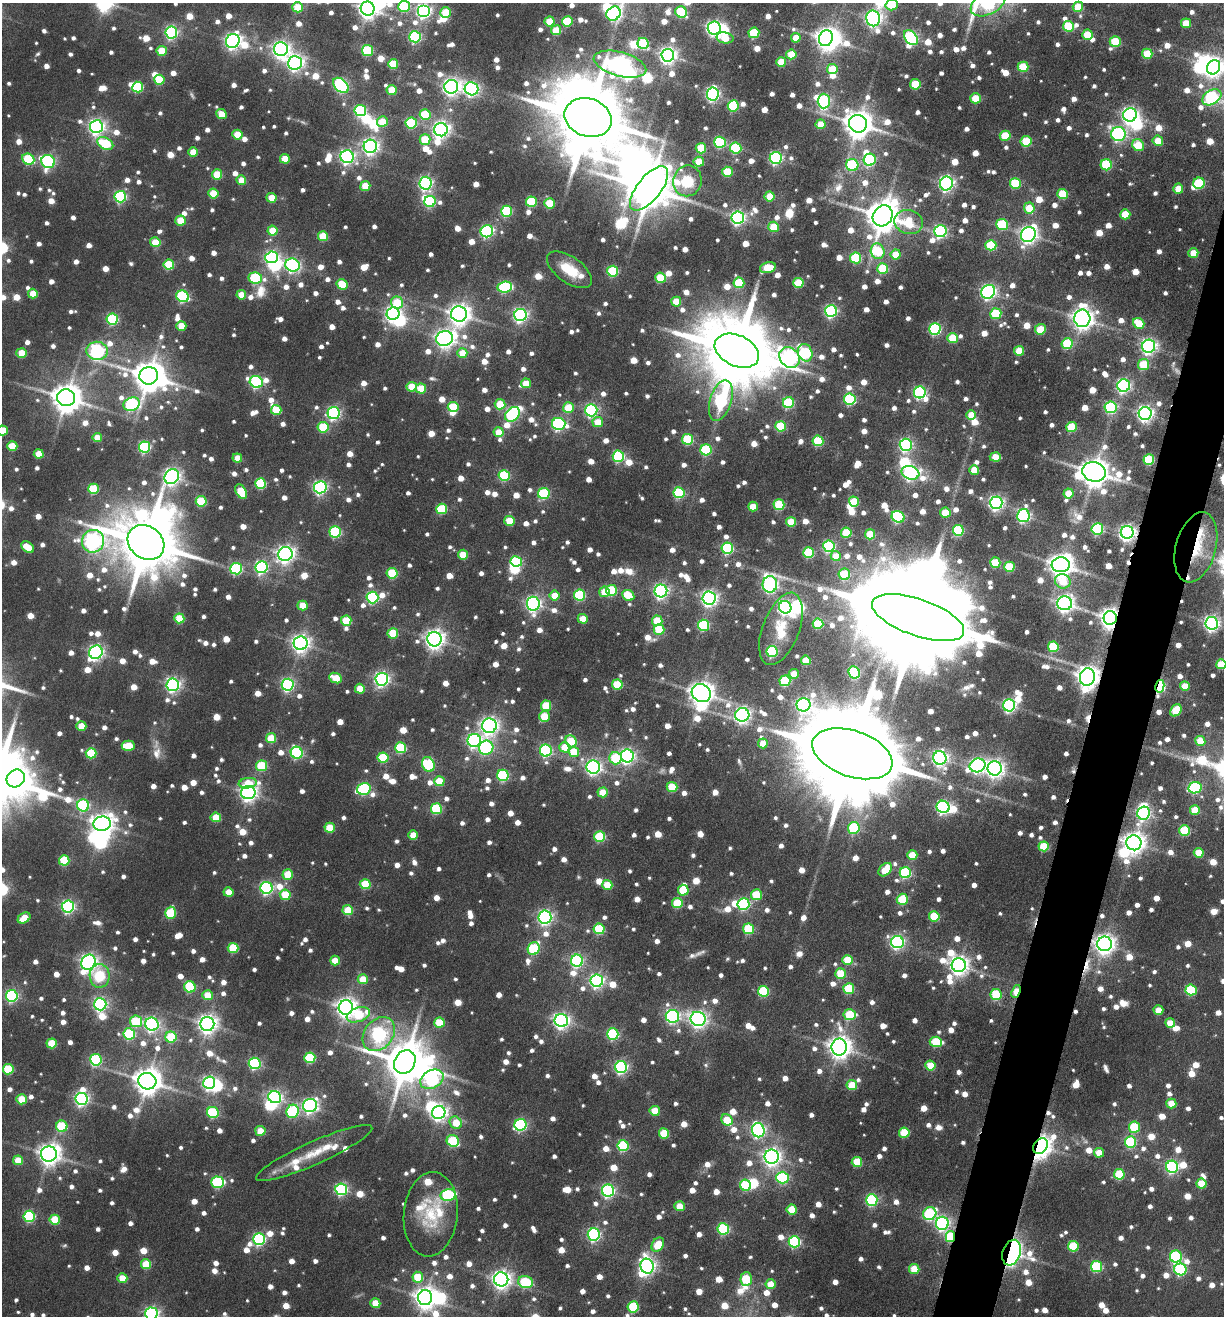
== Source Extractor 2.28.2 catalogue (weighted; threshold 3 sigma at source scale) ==
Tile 10 of 4 x 4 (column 2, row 3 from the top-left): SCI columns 1356-2577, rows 1321-2634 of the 5278 x 5266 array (HDU 1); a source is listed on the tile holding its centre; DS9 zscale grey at full resolution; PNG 1226 x 1318 px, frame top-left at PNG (2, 3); each listed source drawn as its Kron ellipse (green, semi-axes under 4 px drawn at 4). Shown black and unused: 4% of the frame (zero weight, under 5 of 9 exposures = <1% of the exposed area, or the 3 px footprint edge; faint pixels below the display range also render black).
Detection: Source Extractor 2.28.2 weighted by HDU 2 'WHT'; one run over the whole footprint, this tile lists its part. Background 0.0956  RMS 0.0062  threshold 0.0254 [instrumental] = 3 sigma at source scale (4.09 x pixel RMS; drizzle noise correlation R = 1.36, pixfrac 0.8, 0.05/0.05 arcsec/px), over >= 5 px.
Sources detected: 1914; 13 too faint to see at this stretch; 40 inside a brighter object's white glare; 5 cosmic-ray / hot-pixel residue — neither listed nor drawn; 29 inside a brighter listed object's ellipse — not listed separately; of the other 1827, all 500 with FLUX_AUTO >= 14.5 (the completeness limit of this list) listed and drawn (1327 fainter detections not listed), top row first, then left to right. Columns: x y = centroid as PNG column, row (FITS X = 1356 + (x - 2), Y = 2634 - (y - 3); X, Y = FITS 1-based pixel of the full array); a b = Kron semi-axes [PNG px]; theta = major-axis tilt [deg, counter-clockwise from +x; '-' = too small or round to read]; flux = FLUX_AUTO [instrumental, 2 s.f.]
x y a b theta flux
988 3 19 11 29 110
892 5 6 5 - 17
404 6 6 5 - 57
298 7 5 5 - 29
1078 7 5 5 - 24
368 9 7 6 - 440
424 11 6 6 - 220
681 12 6 5 - 43
446 13 5 5 - 31
614 14 7 6 - 170
873 18 8 7 - 280
549 21 5 5 - 22
567 21 5 5 - 38
1186 23 5 5 - 19
1068 26 5 5 - 40
714 28 6 6 - 230
556 30 5 5 - 24
171 32 6 6 - 140
754 33 5 5 - 45
1087 35 5 5 - 23
415 37 6 5 - 110
725 38 8 5 -11 20
796 38 5 5 - 16
826 38 8 6 68 550
911 38 8 5 -49 120
233 41 7 6 - 280
1115 42 5 5 - 38
643 43 6 5 - 54
281 49 7 7 - 330
367 50 5 5 - 58
162 51 5 5 - 24
791 54 5 5 - 24
1147 54 5 5 - 30
668 55 6 6 - 320
781 62 5 5 - 22
295 63 7 7 - 280
393 64 5 5 - 28
620 64 27 12 -15 400
1023 67 5 5 - 30
1214 67 7 6 - 370
832 69 5 5 - 26
159 80 5 5 - 34
915 84 5 5 - 34
341 85 9 6 -44 150
138 87 5 5 - 62
451 87 7 7 - 340
471 89 7 6 - 190
392 90 5 5 - 25
713 94 6 6 - 190
1212 97 10 7 32 130
976 98 5 5 - 24
824 101 7 6 - 110
733 106 5 5 - 57
360 111 6 5 - 84
221 114 5 4 - 17
425 115 5 5 - 40
1130 115 7 6 - 280
588 118 24 19 -19 9100
382 121 5 5 - 17
411 123 5 5 - 58
821 124 5 5 - 17
858 124 9 8 - 1100
96 127 6 6 - 280
441 130 7 6 - 320
1118 134 7 7 - 180
237 135 5 5 - 21
1005 136 5 5 - 29
425 139 5 5 - 32
1026 141 5 5 - 39
1158 141 5 5 - 15
720 142 6 5 - 80
105 143 8 5 -28 44
1138 145 6 5 - 23
370 146 7 6 - 290
701 148 5 5 - 30
736 148 5 5 - 61
193 152 5 5 - 17
347 157 6 6 - 230
776 158 6 6 - 140
28 159 6 5 - 52
285 159 5 5 - 21
870 160 6 6 - 92
48 162 7 6 - 150
699 162 5 5 - 21
852 165 6 6 - 79
1106 165 5 5 - 45
727 172 5 5 - 35
217 175 5 5 - 28
241 180 5 4 - 15
687 181 15 14 - 100
426 183 6 6 - 180
946 183 7 6 - 230
1015 183 5 5 - 46
1199 183 6 5 - 57
365 186 5 5 - 24
649 188 27 11 51 2700
1178 188 5 5 - 16
213 194 5 5 - 26
1063 194 5 5 - 38
770 196 5 5 - 24
120 197 6 5 - 98
271 198 5 5 - 17
430 201 5 5 - 68
531 202 5 5 - 48
550 203 5 5 - 35
1029 208 5 5 - 20
506 211 5 5 - 71
1125 214 5 5 - 22
883 216 11 9 55 1700
738 217 6 6 - 210
180 221 5 5 - 21
909 222 14 12 -15 24
1002 225 6 5 - 52
773 227 5 5 - 23
272 231 5 5 - 22
487 231 6 6 - 140
940 231 6 6 - 140
1028 234 8 7 - 350
323 236 5 5 - 29
155 242 5 5 - 16
991 245 5 5 - 43
878 251 8 7 - 50
1193 253 5 5 - 15
896 254 5 5 - 16
272 257 6 5 - 140
856 258 5 5 - 52
169 265 5 5 - 40
292 265 7 6 - 170
768 268 8 5 14 27
883 268 5 5 - 45
569 270 26 13 -35 19
613 271 5 5 - 62
255 278 7 5 -10 65
660 278 5 5 - 38
739 283 5 5 - 42
798 283 5 5 - 35
342 284 6 5 - 26
505 287 7 5 6 91
988 292 7 6 - 230
33 294 5 5 - 18
241 295 5 5 - 16
183 296 6 5 - 97
397 302 6 6 - 31
676 302 5 5 - 20
831 311 6 6 - 150
393 314 6 6 - 250
459 314 8 7 - 560
996 314 5 5 - 44
520 315 6 6 - 210
1082 318 8 8 - 570
112 319 6 5 - 73
1139 323 6 5 - 25
181 326 5 5 - 17
935 329 6 5 - 100
1040 329 5 5 - 26
444 338 8 7 - 390
952 338 5 5 - 29
1067 344 5 5 - 48
1149 346 6 6 - 250
97 351 11 9 -6 220
737 351 23 15 -25 9400
1019 351 5 5 - 22
22 353 5 5 - 21
462 353 5 5 - 15
805 353 9 7 -69 88
789 357 11 9 -48 280
1144 365 5 5 - 34
149 376 9 8 - 1400
256 382 7 6 - 130
526 383 5 5 - 17
1124 386 6 6 - 190
412 387 5 5 - 23
421 389 5 5 - 24
920 392 6 6 - 130
66 398 9 8 - 1200
850 399 6 5 - 84
721 401 21 11 73 120
789 403 5 5 - 66
132 404 8 6 26 120
500 404 5 5 - 24
453 407 5 5 - 36
1111 407 6 6 - 98
568 408 5 5 - 25
276 410 5 5 - 28
591 410 6 6 - 140
334 413 6 6 - 150
1145 413 6 6 - 300
512 414 8 6 45 120
971 415 5 5 - 17
598 422 5 5 - 15
559 424 7 6 - 140
780 426 5 5 - 43
323 427 5 5 - 42
1071 427 5 5 - 40
3 430 5 5 - 24
499 432 5 5 - 16
97 438 5 4 - 16
688 439 5 5 - 53
818 441 5 5 - 55
906 445 6 6 - 160
12 446 5 5 - 26
145 447 6 5 - 98
706 450 5 5 - 62
39 454 5 4 - 19
618 456 6 5 - 91
995 457 5 4 - 17
237 458 5 4 - 16
1149 460 5 5 - 59
974 470 5 4 - 19
1094 472 12 9 -17 1300
910 473 9 6 -16 210
504 475 5 5 - 65
172 477 8 6 50 320
261 484 5 5 - 61
320 487 6 6 - 180
93 489 5 5 - 44
241 492 8 5 -61 32
544 493 6 5 - 72
679 493 5 5 - 75
1068 494 5 5 - 20
201 501 5 5 - 40
854 502 5 5 - 29
996 503 6 6 - 230
779 505 5 5 - 51
753 507 5 5 - 18
442 509 5 5 - 48
945 513 5 5 - 24
1023 516 6 6 - 160
898 517 6 5 - 100
510 521 5 5 - 25
791 522 5 5 - 27
1097 529 6 5 - 88
958 530 5 5 - 77
335 532 5 5 - 84
1127 532 6 6 - 320
846 533 5 5 - 30
870 534 5 5 - 31
93 541 11 11 - 320
146 542 19 16 -37 5800
829 546 6 6 - 100
28 547 7 5 -35 20
1196 547 36 20 75 41
727 548 5 5 - 95
809 553 5 5 - 49
285 554 7 7 - 360
463 555 5 5 - 21
836 556 5 5 - 16
516 561 6 5 - 72
995 562 5 5 - 36
1061 565 9 7 3 770
262 567 6 6 - 150
1009 567 5 5 - 39
236 569 6 5 - 93
392 573 5 5 - 43
844 574 6 5 - 36
1063 581 8 7 - 22
770 584 8 7 - 240
611 590 5 5 - 55
661 591 6 6 - 210
604 592 5 5 - 15
580 595 5 5 - 72
628 595 6 5 - 22
554 596 5 5 - 17
372 598 6 6 - 110
709 598 6 6 - 280
1065 603 7 7 - 320
533 604 7 6 - 240
302 605 5 5 - 21
785 607 6 6 - 190
179 618 5 5 - 31
918 618 48 18 -19 30000
1110 618 7 6 - 550
583 619 5 4 - 15
346 621 5 5 - 33
657 621 5 5 - 23
1212 623 6 6 - 270
818 624 5 5 - 40
704 625 5 5 - 78
659 629 5 5 - 35
781 629 38 18 69 22
393 633 5 5 - 32
434 639 7 7 - 470
301 643 7 7 - 390
1053 647 5 5 - 47
772 651 5 5 - 85
96 652 7 6 - 240
806 660 5 5 - 21
1221 664 5 5 - 29
854 672 6 5 - 82
794 674 5 5 - 17
1087 677 9 7 81 650
336 678 6 5 - 24
382 679 6 6 - 230
785 681 5 5 - 50
173 685 6 6 - 220
288 685 6 6 - 150
617 685 5 5 - 36
1160 686 6 4 78 120
1185 686 5 5 - 19
360 689 5 5 - 17
701 693 10 8 -36 780
803 705 7 6 - 210
1009 705 6 6 - 150
546 706 5 5 - 33
1176 710 6 5 - 30
742 715 7 6 - 240
544 716 5 5 - 22
81 726 5 4 - 17
489 726 7 7 - 340
271 738 5 5 - 25
474 741 6 6 - 200
571 741 6 5 - 33
1200 741 5 5 - 18
763 743 5 5 - 17
128 746 6 5 - 30
565 747 5 5 - 16
401 748 5 5 - 55
486 748 7 7 - 97
546 751 6 6 - 110
574 752 5 5 - 23
91 753 5 5 - 47
297 753 6 6 - 110
852 754 42 23 -19 25000
627 756 6 6 - 230
383 758 5 5 - 46
616 758 6 6 - 42
940 758 7 6 - 240
428 764 7 6 - 69
977 765 8 7 - 210
261 766 5 5 - 42
593 767 7 6 - 240
995 768 7 7 - 350
503 775 6 5 - 76
16 778 9 8 - 190
439 781 5 5 - 27
248 783 9 5 8 20
672 787 5 5 - 31
1195 788 7 5 10 89
364 789 7 5 15 100
603 792 5 5 - 18
248 793 7 6 - 340
83 805 6 6 - 98
943 807 6 6 - 180
436 809 5 5 - 61
1195 810 5 5 - 21
1144 813 6 6 - 170
216 817 5 5 - 24
102 824 8 7 - 480
330 828 5 5 - 28
854 828 6 5 - 58
1185 830 5 5 - 40
413 835 5 5 - 16
600 837 5 5 - 52
1134 843 7 7 - 570
1044 846 5 5 - 34
1199 853 5 5 - 21
912 855 5 5 - 22
64 860 5 5 - 41
885 870 8 5 44 21
905 873 5 5 - 74
288 874 5 5 - 26
365 884 5 5 - 35
607 885 5 5 - 22
266 888 6 6 - 150
683 890 5 5 - 30
228 892 5 5 - 15
285 895 5 5 - 28
756 895 5 5 - 34
902 899 5 5 - 39
677 903 5 5 - 34
743 904 6 6 - 100
68 906 6 6 - 150
348 910 5 5 - 27
171 913 6 5 - 45
934 916 5 5 - 39
545 917 6 6 - 220
24 918 7 5 32 22
599 929 5 5 - 50
748 929 5 5 - 52
897 942 6 6 - 180
1104 944 7 7 - 510
233 948 5 5 - 37
534 948 6 5 - 61
848 960 5 5 - 32
335 961 5 5 - 16
577 961 6 6 - 140
88 962 8 6 59 320
959 965 7 7 - 420
841 973 5 5 - 28
100 976 12 10 -89 30
363 979 5 5 - 18
597 981 6 6 - 200
190 987 6 5 - 54
849 989 5 5 - 45
1191 990 5 5 - 61
763 991 5 5 - 60
1016 991 7 4 70 27
207 995 5 5 - 19
996 995 5 5 - 54
12 996 6 6 - 130
100 1004 6 6 - 160
346 1007 7 7 - 500
1158 1010 5 5 - 16
358 1015 12 7 20 38
850 1015 6 5 - 41
672 1016 7 6 - 170
698 1019 7 7 - 310
136 1021 6 5 - 44
561 1021 7 6 - 270
439 1022 5 5 - 27
1170 1023 5 5 - 15
152 1024 7 6 - 210
207 1024 7 7 - 450
129 1034 6 5 - 69
379 1034 19 14 51 170
613 1034 6 5 - 85
171 1037 5 5 - 49
936 1042 6 5 - 44
52 1043 5 5 - 28
839 1047 8 7 - 660
310 1058 5 5 - 55
96 1060 6 6 - 85
405 1062 12 10 62 2800
255 1063 6 5 - 100
930 1066 5 5 - 24
621 1067 6 6 - 160
8 1069 5 5 - 43
432 1079 12 9 29 110
147 1081 9 8 - 1000
209 1083 6 6 - 210
852 1085 5 5 - 28
275 1097 6 6 - 200
22 1099 5 5 - 23
82 1099 6 6 - 190
1171 1104 5 5 - 17
310 1106 7 6 - 200
293 1111 7 6 - 78
655 1111 5 5 - 20
213 1112 6 5 - 64
439 1112 7 6 - 280
727 1120 6 5 - 24
456 1123 7 5 -46 20
521 1125 6 6 - 120
62 1126 5 5 - 48
1134 1127 5 5 - 46
758 1130 7 6 - 200
260 1131 5 5 - 18
664 1133 5 5 - 32
904 1133 5 5 - 35
453 1141 6 5 - 55
1130 1142 6 5 - 68
623 1146 5 5 - 68
1041 1146 8 6 53 620
314 1153 63 11 24 19
1099 1153 5 5 - 15
49 1154 8 7 - 580
772 1157 7 7 - 370
18 1160 5 5 - 18
857 1162 5 5 - 30
1172 1167 6 6 - 140
1119 1174 5 5 - 37
783 1178 6 6 - 87
218 1182 6 5 - 75
1201 1184 5 5 - 23
745 1185 6 5 - 52
341 1189 6 6 - 120
608 1191 6 6 - 160
448 1195 7 6 - 84
872 1200 6 6 - 110
679 1206 5 5 - 19
792 1209 5 5 - 24
431 1214 42 27 85 35
930 1214 7 6 - 79
29 1216 5 5 - 81
55 1220 5 5 - 30
942 1223 6 6 - 200
723 1229 6 5 - 81
594 1235 6 6 - 150
950 1237 5 4 - 46
259 1239 6 6 - 120
794 1242 6 5 - 100
658 1245 8 5 56 23
1073 1246 5 5 - 39
1011 1253 13 8 71 330
1176 1257 6 6 - 92
146 1264 5 5 - 30
647 1266 7 6 - 260
1097 1266 6 5 - 66
914 1269 5 5 - 22
1180 1269 6 6 - 95
418 1277 5 5 - 31
122 1278 5 5 - 16
501 1279 7 7 - 410
746 1279 7 5 87 41
526 1282 8 6 -16 56
771 1284 5 5 - 15
425 1298 7 7 - 620
375 1303 5 5 - 17
633 1307 5 5 - 53
151 1314 6 6 - 200
Overlapping masked pixels (flux is a lower limit): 11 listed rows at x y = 1127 532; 1196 547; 1110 618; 1087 677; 1160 686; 1134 843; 1104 944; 1016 991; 1041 1146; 950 1237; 1011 1253
Isophote crosses this tile's border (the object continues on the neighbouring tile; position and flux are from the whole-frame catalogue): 10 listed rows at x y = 988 3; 892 5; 404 6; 368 9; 424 11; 614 14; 1212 97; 3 430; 1221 664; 151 1314
Unlisted compact peaks at least as high as the median listed source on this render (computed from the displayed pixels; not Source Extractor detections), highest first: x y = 69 800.